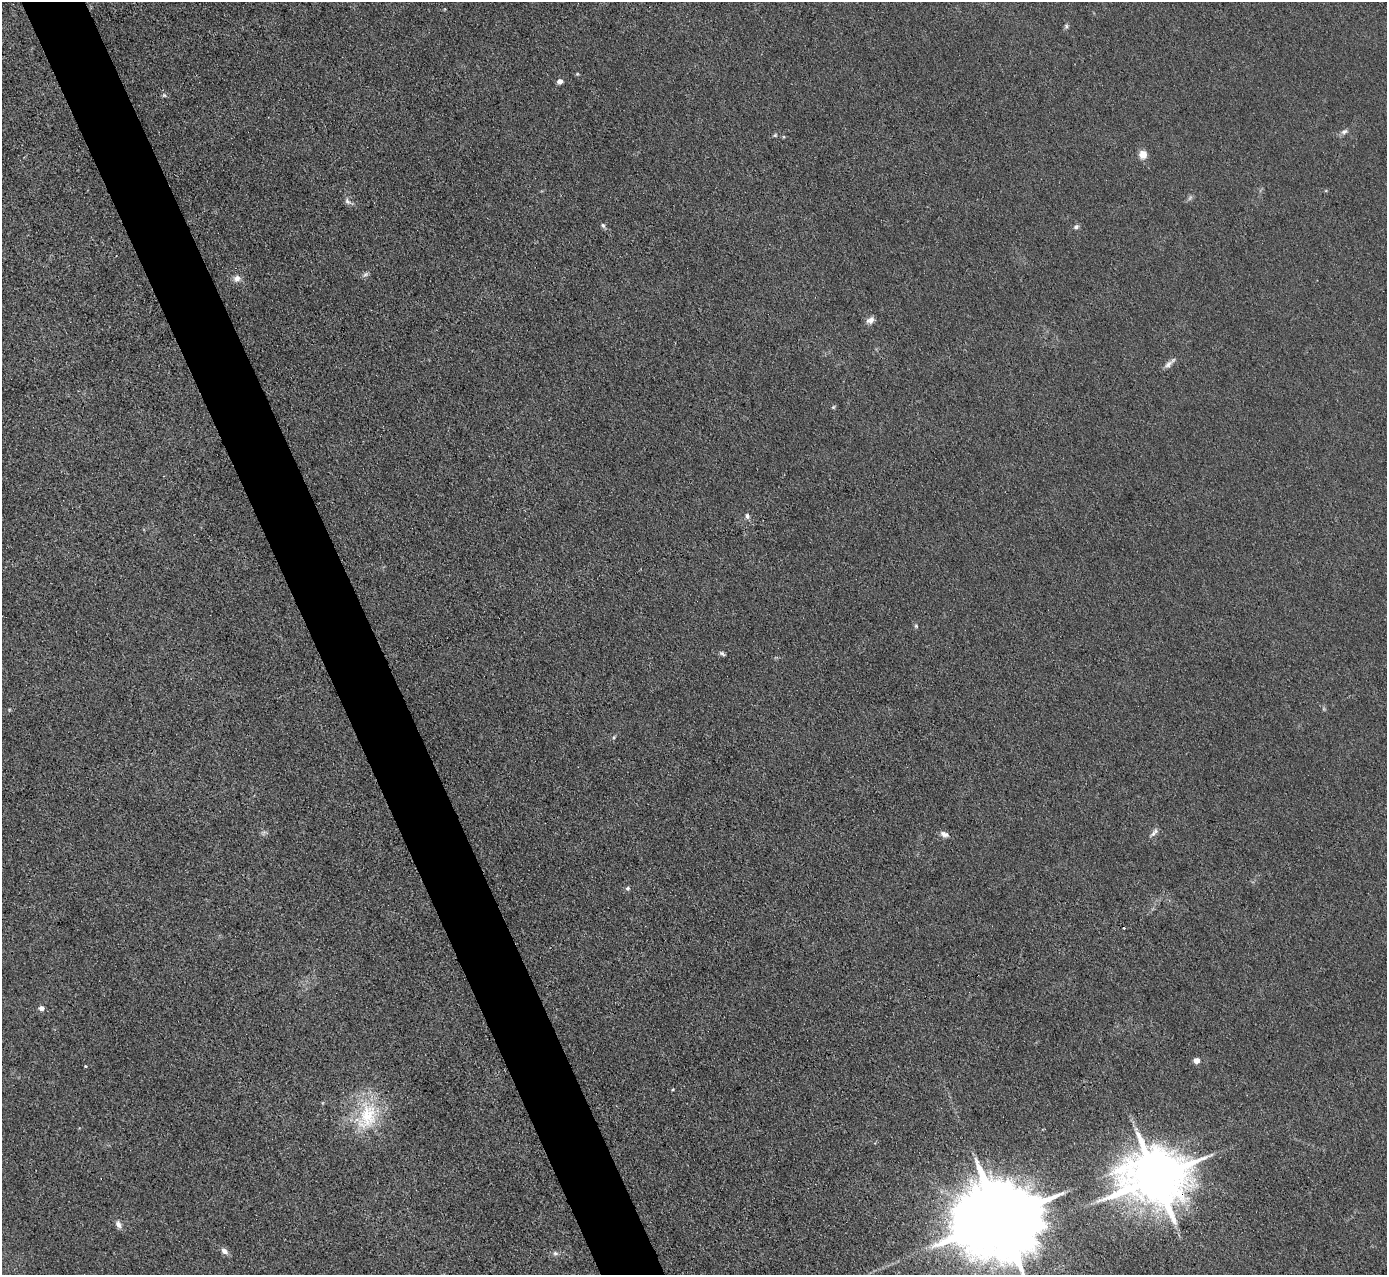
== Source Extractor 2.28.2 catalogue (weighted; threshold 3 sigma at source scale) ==
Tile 11 of 4 x 4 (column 3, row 3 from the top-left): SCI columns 2771-4155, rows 1425-2697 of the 5540 x 5526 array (HDU 1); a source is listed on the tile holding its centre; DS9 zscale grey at full resolution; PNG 1389 x 1277 px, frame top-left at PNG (2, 2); no overlay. Shown black and unused: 5% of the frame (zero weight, under 3 of 4 exposures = <1% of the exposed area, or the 3 px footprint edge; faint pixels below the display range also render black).
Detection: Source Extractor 2.28.2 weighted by HDU 2 'WHT'; one run over the whole footprint, this tile lists its part. Background 0.0438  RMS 0.0059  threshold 0.0267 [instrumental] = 3 sigma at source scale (4.5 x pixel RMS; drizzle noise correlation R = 1.50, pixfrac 1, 0.05/0.05 arcsec/px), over >= 5 px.
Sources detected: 35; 2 too faint to see at this stretch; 1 cosmic-ray / hot-pixel residue — not listed; the other 32 listed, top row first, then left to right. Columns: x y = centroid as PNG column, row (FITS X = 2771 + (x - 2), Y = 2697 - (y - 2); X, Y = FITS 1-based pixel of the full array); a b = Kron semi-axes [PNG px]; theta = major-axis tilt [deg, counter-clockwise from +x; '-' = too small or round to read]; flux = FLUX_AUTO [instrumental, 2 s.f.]
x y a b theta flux
1066 26 6 6 - 1.1
577 74 5 4 - 0.67
560 81 4 4 - 4.5
164 95 5 5 - 0.95
1344 132 10 7 20 2.2
775 135 6 4 43 0.83
1143 154 10 9 - 5.2
348 201 12 7 -45 2.2
603 225 7 5 -50 1.3
1076 227 7 5 29 1.5
365 274 8 5 22 1.5
237 278 9 8 - 3.4
870 320 11 8 34 3
1169 363 19 6 41 3
833 407 6 5 - 0.76
747 516 9 5 -76 1.5
916 626 5 4 - 0.86
722 654 9 4 -35 1.2
614 737 5 4 - 0.84
1154 832 14 6 51 2.4
944 834 11 6 -21 2.8
628 888 6 5 - 1.3
41 1008 5 5 - 3.9
1196 1060 4 4 - 7.2
85 1066 4 3 - 0.54
673 1089 4 3 - 0.61
367 1116 45 28 72 38
1155 1178 18 15 7 4600
1000 1219 27 19 17 12000
118 1224 11 7 -57 2.9
224 1251 10 7 -34 2.9
555 1253 8 6 -15 1.7
Overlapping masked pixels (flux is a lower limit): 1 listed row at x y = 1155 1178
Isophote crosses this tile's border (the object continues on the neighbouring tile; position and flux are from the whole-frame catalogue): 1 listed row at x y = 1000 1219